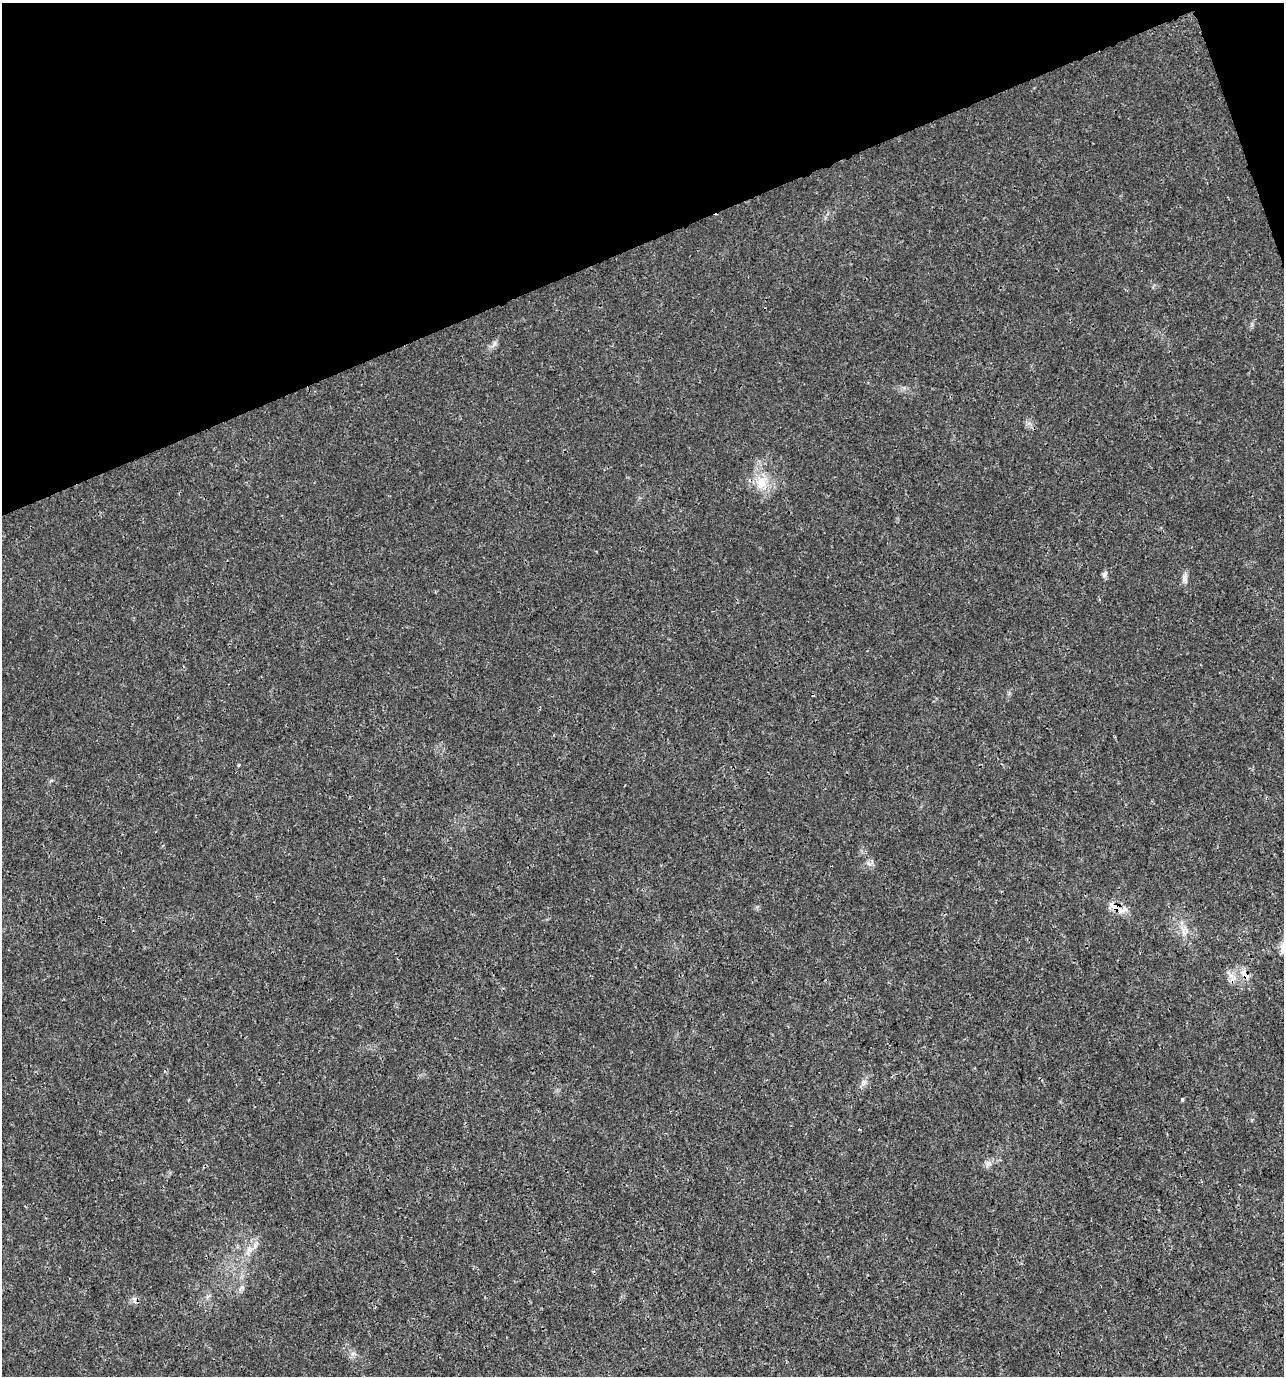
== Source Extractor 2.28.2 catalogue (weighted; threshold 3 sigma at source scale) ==
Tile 3 of 4 x 4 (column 3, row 1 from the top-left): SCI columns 2701-3982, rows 4126-5499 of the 5348 x 5507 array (HDU 1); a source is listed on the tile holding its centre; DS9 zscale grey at full resolution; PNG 1286 x 1378 px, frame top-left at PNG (2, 3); no overlay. Shown black and unused: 18% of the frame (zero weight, under 3 of 4 exposures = <1% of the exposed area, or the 3 px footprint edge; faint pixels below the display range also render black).
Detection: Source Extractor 2.28.2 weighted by HDU 2 'WHT'; one run over the whole footprint, this tile lists its part. Background 0.0058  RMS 0.0019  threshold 0.00852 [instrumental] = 3 sigma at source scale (4.5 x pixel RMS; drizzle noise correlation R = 1.50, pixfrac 1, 0.0396/0.0396 arcsec/px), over >= 5 px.
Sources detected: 13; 1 cosmic-ray / hot-pixel residue — not listed; the other 12 listed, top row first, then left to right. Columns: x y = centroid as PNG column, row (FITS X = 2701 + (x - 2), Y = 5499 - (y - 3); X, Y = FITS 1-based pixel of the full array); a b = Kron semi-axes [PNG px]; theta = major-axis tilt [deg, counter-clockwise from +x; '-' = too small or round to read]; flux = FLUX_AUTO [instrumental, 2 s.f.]
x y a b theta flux
494 344 10 5 55 0.63
762 483 23 15 79 4.1
1104 575 8 6 82 0.5
1185 578 16 6 83 0.87
239 765 3 3 - 0.55
869 863 8 4 -46 0.53
1116 907 23 8 -28 2.5
1245 974 18 7 -51 1.5
864 1082 10 7 45 0.78
1182 1099 3 3 - 1
988 1163 9 6 40 0.78
249 1250 14 9 75 1.6
Overlapping masked pixels (flux is a lower limit): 2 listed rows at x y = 1116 907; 1245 974